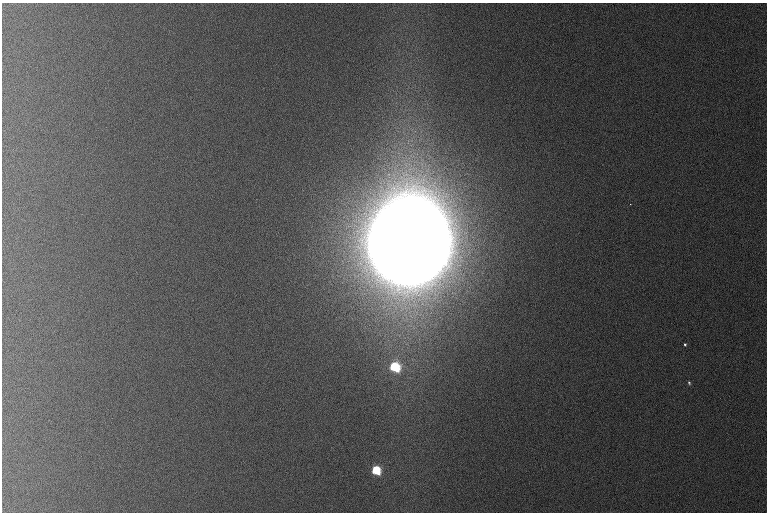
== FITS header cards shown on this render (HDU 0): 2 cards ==
NAXIS1  =                  765 /
NAXIS2  =                  510 /

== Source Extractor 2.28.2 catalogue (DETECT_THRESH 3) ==
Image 765 x 510 px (HDU 0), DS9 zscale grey, 1 PNG px = 1 image px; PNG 769 x 514 px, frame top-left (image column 1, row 510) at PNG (2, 3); no overlay
Background 1090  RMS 11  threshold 33.1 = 3 sigma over >= 5 px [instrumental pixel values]
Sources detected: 6; all 6 listed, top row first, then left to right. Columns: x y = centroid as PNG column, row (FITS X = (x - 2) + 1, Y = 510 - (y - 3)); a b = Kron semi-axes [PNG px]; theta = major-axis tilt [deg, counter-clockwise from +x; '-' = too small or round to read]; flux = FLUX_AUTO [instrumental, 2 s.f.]
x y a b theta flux
630 204 3 2 - 7.2e+02
409 242 58 53 83 2.8e+07
685 344 3 3 - 1.1e+03
395 367 10 8 -34 3.1e+04
689 382 4 3 - 1.1e+03
376 470 7 6 - 2.1e+04